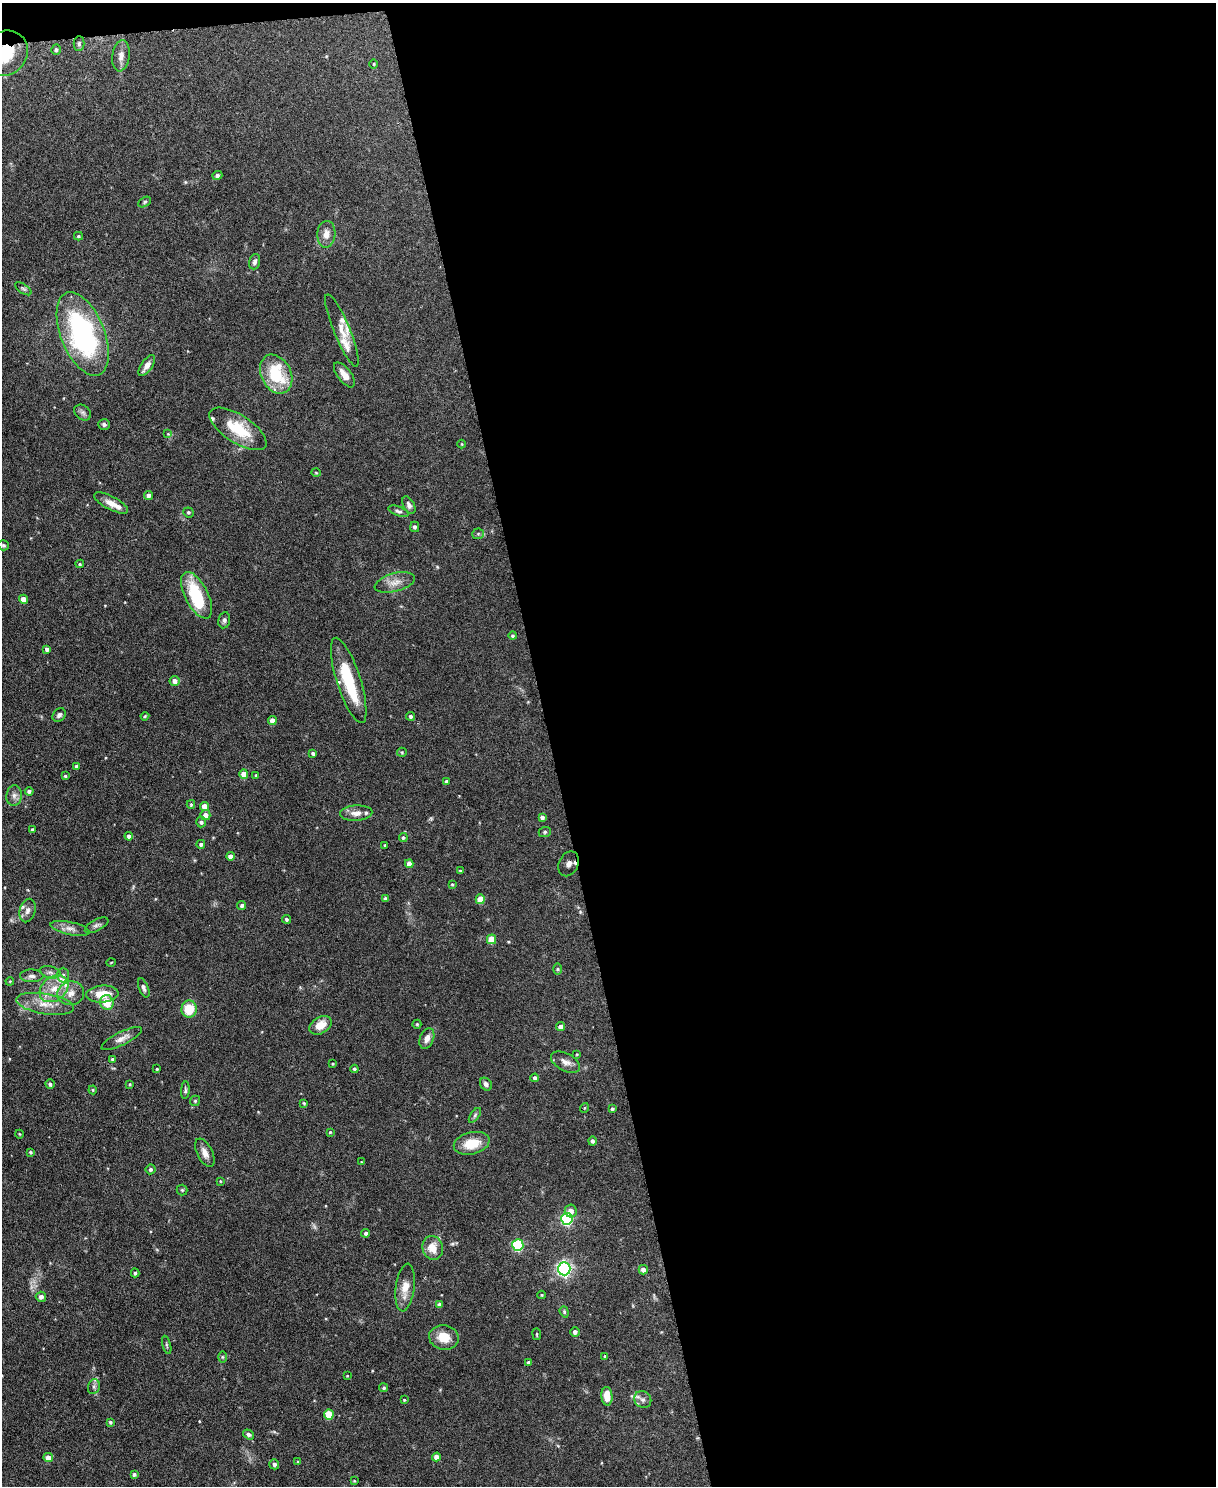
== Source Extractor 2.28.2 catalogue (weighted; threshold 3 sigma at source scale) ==
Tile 4 of 4 x 3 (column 4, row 1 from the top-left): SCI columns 3645-4858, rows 3104-4587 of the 4863 x 4840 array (HDU 1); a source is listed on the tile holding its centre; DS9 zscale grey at full resolution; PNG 1218 x 1488 px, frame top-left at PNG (2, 3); each listed source drawn as its Kron ellipse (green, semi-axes under 4 px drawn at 4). Shown black and unused: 55% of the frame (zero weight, under 3 of 6 exposures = <1% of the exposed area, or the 3 px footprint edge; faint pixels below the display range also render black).
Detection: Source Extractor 2.28.2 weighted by HDU 2 'WHT'; one run over the whole footprint, this tile lists its part. Background 0.124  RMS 0.0043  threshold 0.0176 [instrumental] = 3 sigma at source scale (4.09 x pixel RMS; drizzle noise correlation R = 1.36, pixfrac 0.8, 0.05/0.05 arcsec/px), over >= 5 px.
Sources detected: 168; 2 inside a brighter object's white glare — neither listed nor drawn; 9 inside a brighter listed object's ellipse — not listed separately; the other 157 listed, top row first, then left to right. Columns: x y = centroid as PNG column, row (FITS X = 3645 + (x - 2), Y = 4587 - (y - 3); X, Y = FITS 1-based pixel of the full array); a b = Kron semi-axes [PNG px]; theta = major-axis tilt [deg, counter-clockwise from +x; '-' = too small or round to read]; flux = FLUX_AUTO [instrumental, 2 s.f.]
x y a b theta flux
79 44 7 5 89 0.8
56 50 5 4 - 0.8
5 53 24 21 40 14
121 56 15 8 82 2.8
374 64 5 3 - 0.33
217 175 5 4 - 0.97
145 202 7 4 29 0.66
326 234 13 9 86 3.4
78 236 4 4 - 0.54
255 262 8 5 73 1.1
23 289 9 4 -35 0.67
342 330 39 8 -68 4.7
83 334 44 22 -68 65
147 366 12 5 54 2.8
276 374 20 15 -63 19
344 375 15 6 -53 3.4
83 412 9 7 -37 1.2
104 424 6 5 - 0.79
238 429 33 13 -33 14
168 434 4 4 - 0.47
462 444 4 3 - 0.28
316 473 5 3 - 0.34
148 495 4 4 - 1.7
111 503 19 6 -28 3.7
409 505 9 5 -62 1.2
398 511 11 4 -20 0.97
188 512 5 5 - 0.62
415 527 5 4 - 0.79
478 534 6 5 - 0.61
3 545 6 5 - 0.6
80 564 4 4 - 0.47
395 582 20 9 15 3.9
197 595 25 11 -63 19
23 599 4 4 - 3.2
224 620 8 6 80 0.98
513 636 4 4 - 0.59
47 649 4 4 - 1.1
349 680 45 12 -72 20
175 681 5 5 - 1.9
59 715 7 6 - 1.1
145 716 4 4 - 0.43
410 716 4 4 - 0.71
272 721 4 4 - 3.5
402 752 5 4 - 0.46
313 753 4 3 - 0.86
76 766 4 3 - 0.73
244 774 4 4 - 3.9
256 775 4 3 - 0.48
65 776 4 4 - 0.49
446 781 4 4 - 0.83
29 791 4 4 - 0.92
14 796 10 7 83 1.7
191 804 4 3 - 0.42
204 806 4 4 - 3.9
356 813 16 7 4 3
205 815 5 5 - 2.6
542 817 4 4 - 1.3
201 822 5 5 - 0.98
32 830 4 4 - 1
545 832 6 5 - 0.59
129 836 4 4 - 1.1
403 837 4 4 - 0.63
201 844 4 4 - 0.84
385 845 3 3 - 0.49
230 856 4 4 - 2.3
409 864 4 4 - 3
569 864 13 9 65 2.4
460 871 4 3 - 0.4
452 884 4 3 - 0.43
385 899 4 4 - 1
480 899 5 4 - 8.3
242 905 4 4 - 0.96
28 911 12 8 75 2
286 919 4 4 - 0.63
97 925 13 5 28 1.2
70 928 20 6 -12 2.6
492 939 5 4 - 7.7
111 962 4 3 - 0.31
558 969 5 4 - 0.48
50 972 10 5 -13 1.5
63 975 7 6 - 1.3
32 976 11 6 -1 1.6
10 981 4 3 - 0.32
144 988 10 5 -68 1.2
54 989 16 12 40 6.6
71 993 13 11 9 3.9
102 994 16 8 4 6.8
107 1002 7 6 - 6.1
45 1004 29 10 -9 6.7
189 1009 8 7 - 9.1
417 1024 4 4 - 0.46
321 1025 12 8 31 4.8
561 1027 4 4 - 2.4
122 1038 22 6 26 2.6
427 1038 11 7 68 2.5
577 1054 4 3 - 0.32
112 1059 4 4 - 0.66
565 1062 16 8 -27 2.5
333 1064 3 3 - 0.31
157 1069 3 3 - 0.4
354 1069 4 4 - 0.67
535 1078 4 3 - 0.96
50 1084 5 4 - 0.89
130 1084 3 3 - 0.39
486 1084 7 5 -52 1.2
93 1090 4 4 - 0.38
185 1090 9 4 85 0.72
195 1101 5 5 - 0.59
304 1103 3 3 - 0.48
584 1108 5 3 - 0.32
612 1109 4 3 - 0.63
475 1115 8 4 55 0.78
330 1132 3 3 - 0.42
19 1134 4 3 - 0.29
592 1141 4 4 - 0.96
472 1143 18 11 14 8.8
30 1152 4 4 - 0.41
205 1153 15 7 -63 2.6
361 1162 3 3 - 0.28
150 1169 5 4 - 0.85
220 1181 4 4 - 0.36
182 1190 5 5 - 0.53
571 1211 6 6 - 2.5
567 1219 6 5 - 43
366 1233 4 4 - 0.78
518 1245 6 5 - 37
433 1248 12 10 -75 5.1
564 1269 6 6 - 98
643 1270 4 4 - 1.8
135 1273 4 3 - 0.68
405 1288 24 9 83 5.1
542 1295 4 3 - 0.31
41 1297 5 5 - 1.2
439 1305 4 4 - 1.5
564 1312 6 4 -71 0.46
575 1332 5 4 - 1.3
537 1334 6 3 -82 0.37
444 1337 15 12 -11 6.8
167 1345 9 3 -75 0.61
605 1356 4 3 - 0.43
222 1357 6 4 -90 0.43
528 1362 4 4 - 0.77
347 1376 3 3 - 0.31
94 1387 7 6 - 1.1
384 1388 4 4 - 0.62
607 1396 9 5 -86 5.3
643 1399 9 8 - 1.5
404 1400 3 3 - 0.37
329 1414 5 5 - 10
110 1422 4 4 - 0.6
249 1434 6 4 -35 0.97
48 1457 5 4 - 3.1
436 1457 4 4 - 2.6
298 1462 4 4 - 0.47
274 1464 5 5 - 1.3
134 1474 4 4 - 0.84
354 1481 3 3 - 0.33
Overlapping masked pixels (flux is a lower limit): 1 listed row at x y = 5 53
Isophote crosses this tile's border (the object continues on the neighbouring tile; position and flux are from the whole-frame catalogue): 1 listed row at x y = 5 53